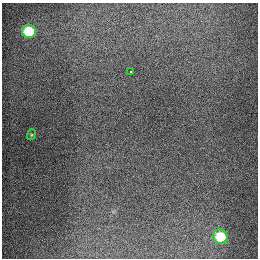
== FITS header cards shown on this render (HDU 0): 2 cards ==
NAXIS1  =                  256
NAXIS2  =                  256

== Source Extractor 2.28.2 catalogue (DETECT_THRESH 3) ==
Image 256 x 256 px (HDU 0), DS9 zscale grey, 1 PNG px = 1 image px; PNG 260 x 260 px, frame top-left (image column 1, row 256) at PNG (2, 3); each listed source drawn as its Kron ellipse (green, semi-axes under 4 px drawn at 4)
Background 1290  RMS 26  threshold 79.4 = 3 sigma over >= 5 px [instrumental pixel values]
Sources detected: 4; all 4 listed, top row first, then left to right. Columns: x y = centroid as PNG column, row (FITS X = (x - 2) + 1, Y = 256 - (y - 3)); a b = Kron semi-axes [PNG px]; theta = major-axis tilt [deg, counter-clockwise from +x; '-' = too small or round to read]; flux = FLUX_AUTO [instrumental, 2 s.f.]
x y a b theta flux
29 31 7 6 - 85000
131 72 3 3 - 10000
31 135 5 3 - 1800
220 237 7 7 - 65000